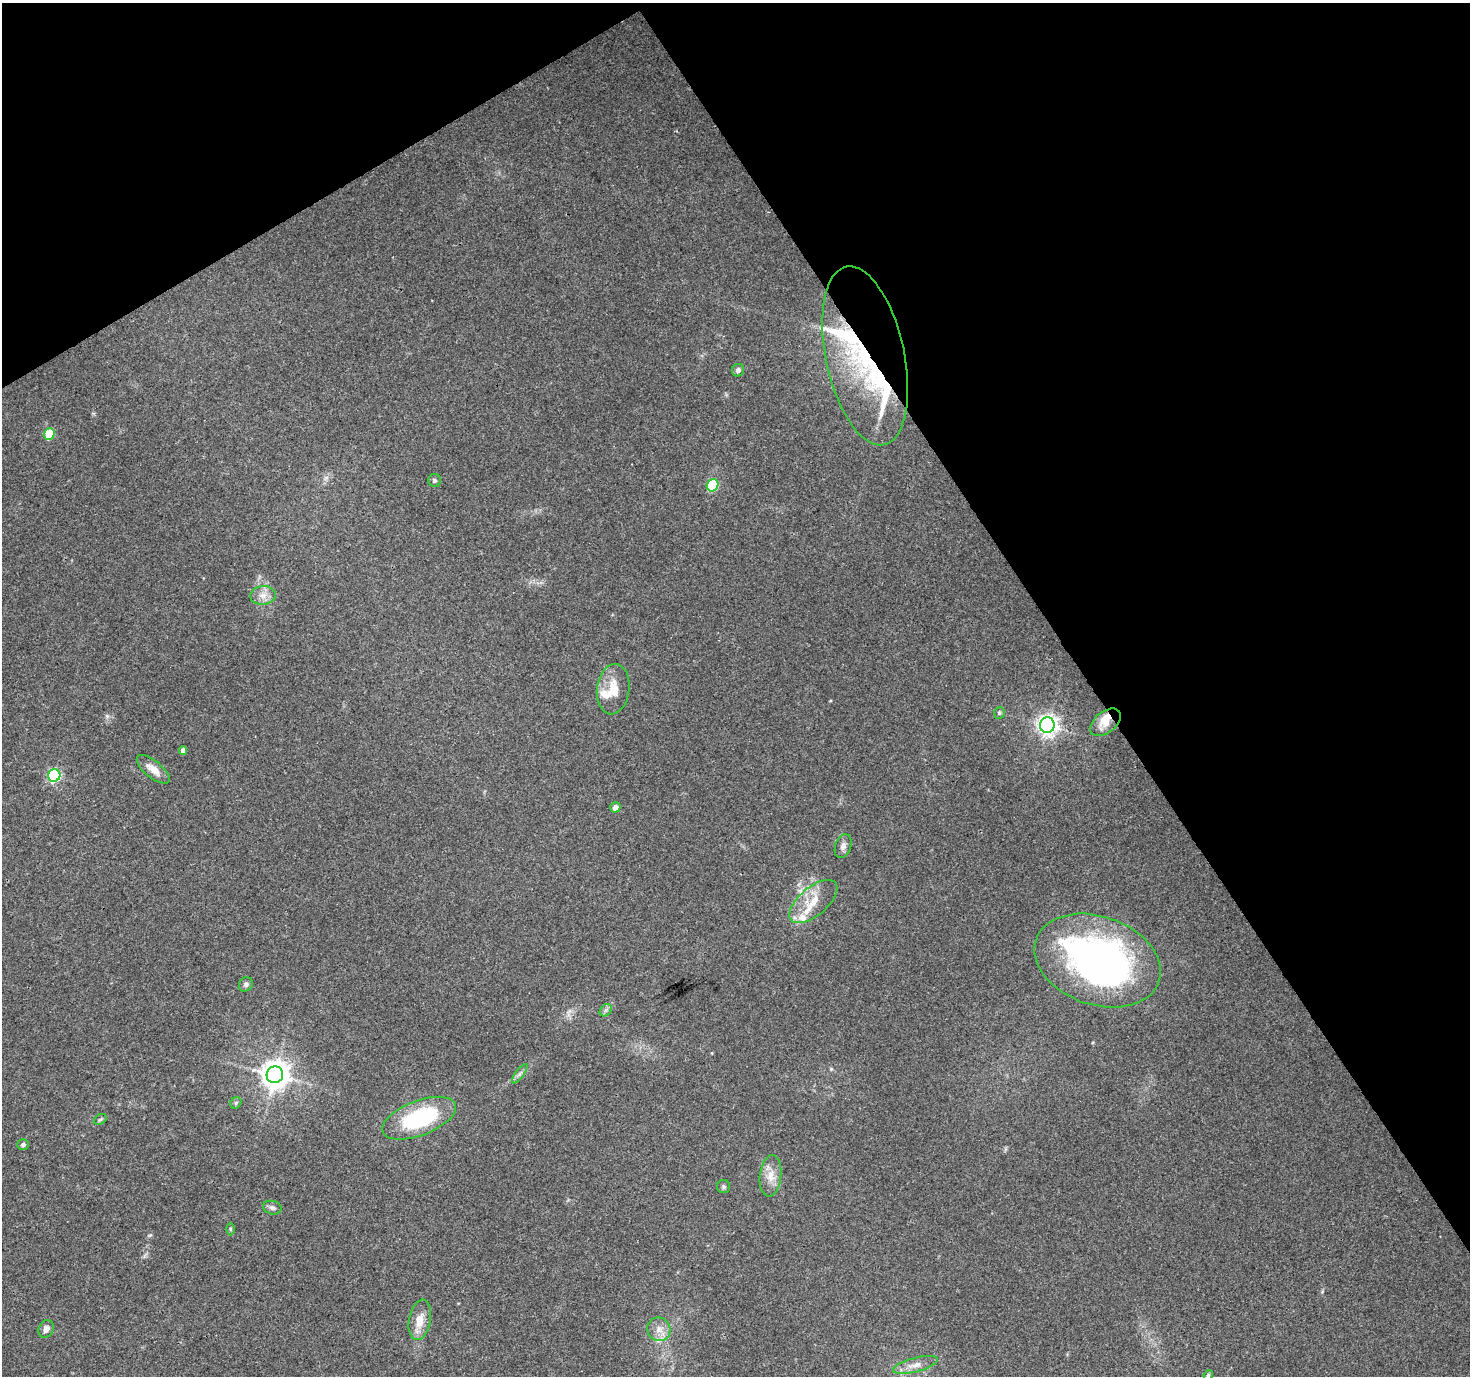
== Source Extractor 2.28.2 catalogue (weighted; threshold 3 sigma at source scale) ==
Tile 3 of 4 x 4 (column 3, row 1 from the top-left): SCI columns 2945-4412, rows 4298-5671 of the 5881 x 5789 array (HDU 1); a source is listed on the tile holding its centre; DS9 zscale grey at full resolution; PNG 1472 x 1378 px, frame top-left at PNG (2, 3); each listed source drawn as its Kron ellipse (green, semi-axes under 4 px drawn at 4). Shown black and unused: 32% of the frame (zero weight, under 3 of 4 exposures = <1% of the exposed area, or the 3 px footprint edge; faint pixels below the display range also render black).
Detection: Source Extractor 2.28.2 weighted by HDU 2 'WHT'; one run over the whole footprint, this tile lists its part. Background 0.0346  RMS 0.0036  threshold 0.0163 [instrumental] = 3 sigma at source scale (4.5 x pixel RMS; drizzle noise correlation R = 1.50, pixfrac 1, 0.0396/0.0396 arcsec/px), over >= 5 px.
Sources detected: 42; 1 inside a brighter object's white glare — neither listed nor drawn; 7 inside a brighter listed object's ellipse — not listed separately; the other 34 listed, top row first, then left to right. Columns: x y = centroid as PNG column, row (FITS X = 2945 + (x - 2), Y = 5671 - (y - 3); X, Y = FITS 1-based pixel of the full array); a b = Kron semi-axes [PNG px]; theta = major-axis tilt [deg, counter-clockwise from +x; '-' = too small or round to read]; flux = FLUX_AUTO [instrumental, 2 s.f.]
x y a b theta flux
865 356 91 39 -78 62
738 370 6 6 - 1.3
49 434 6 5 - 13
435 480 6 6 - 0.92
712 485 6 5 - 23
263 595 13 9 5 3
613 689 25 16 83 7.7
999 713 6 5 - 0.6
1105 722 17 10 39 5.6
1047 725 8 7 - 220
183 750 4 4 - 1.9
153 769 20 8 -39 4.2
54 775 6 6 - 52
615 807 5 5 - 2.2
843 846 12 8 71 1.7
813 902 29 14 40 8.4
1097 961 65 44 -19 140
246 984 7 6 - 1.1
606 1010 7 5 45 0.9
520 1074 11 3 55 0.91
275 1075 8 8 - 470
236 1103 6 5 - 0.67
419 1118 39 17 21 36
100 1119 7 5 31 0.63
23 1145 6 5 - 0.98
771 1176 21 10 84 4.7
724 1187 6 6 - 0.79
272 1208 9 6 -12 1.3
230 1229 6 4 -89 0.5
420 1320 20 11 79 5.6
46 1329 9 7 61 1.8
659 1329 12 11 - 3.4
915 1365 23 7 15 3.3
1208 1375 5 4 - 0.5
Overlapping masked pixels (flux is a lower limit): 1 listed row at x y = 865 356